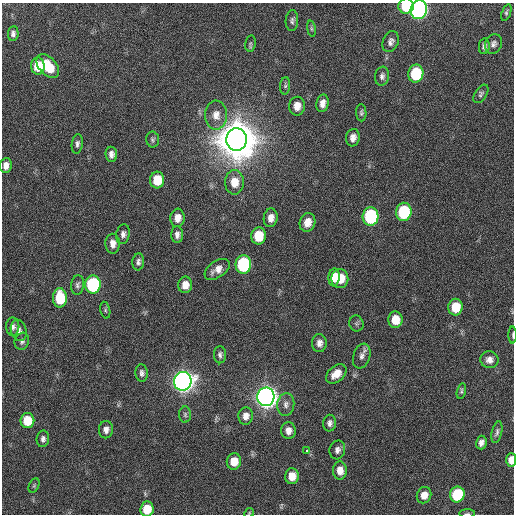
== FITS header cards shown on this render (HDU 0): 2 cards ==
NAXIS1  =                  512 / Axis length
NAXIS2  =                  512 / Axis length

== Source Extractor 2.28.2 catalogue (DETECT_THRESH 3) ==
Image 512 x 512 px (HDU 0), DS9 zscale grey, 1 PNG px = 1 image px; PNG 516 x 516 px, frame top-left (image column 1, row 512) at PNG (2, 3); each listed source drawn as its Kron ellipse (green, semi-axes under 4 px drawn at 4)
Background 41.3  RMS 6.8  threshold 20.4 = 3 sigma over >= 5 px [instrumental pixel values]
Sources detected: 85; all 85 listed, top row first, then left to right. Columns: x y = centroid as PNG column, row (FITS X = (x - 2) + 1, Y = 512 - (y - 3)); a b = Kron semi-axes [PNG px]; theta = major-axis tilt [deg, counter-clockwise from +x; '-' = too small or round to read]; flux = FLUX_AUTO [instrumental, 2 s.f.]
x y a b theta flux
406 6 8 7 - 1.9e+04
419 10 9 8 - 1.7e+05
506 12 8 4 70 9.4e+02
292 21 10 6 87 1.5e+03
311 29 8 4 -81 8.8e+02
13 33 7 5 85 1.5e+03
391 42 11 7 68 2.0e+03
250 43 8 5 79 8.9e+02
493 44 10 8 63 1.9e+03
484 46 8 5 81 1.5e+03
38 66 8 7 - 9.7e+03
48 66 14 8 -48 1.3e+04
416 74 9 7 81 2.8e+04
382 76 9 7 81 1.7e+03
285 86 9 5 87 1.0e+03
481 94 10 5 56 1.1e+03
322 103 9 6 78 2.8e+03
297 106 9 7 81 4.3e+03
361 113 8 5 -89 1.0e+03
216 115 14 11 89 4.9e+03
353 138 9 7 79 2.8e+03
236 139 11 10 - 2.9e+06
153 140 8 6 -79 1.0e+03
77 144 10 5 84 1.4e+03
111 154 7 5 -83 2.1e+03
6 165 7 6 - 3.0e+03
157 180 8 7 - 1.1e+04
234 182 12 9 90 7.0e+03
404 212 9 7 82 4.0e+04
371 216 9 8 - 5.7e+04
177 218 9 7 84 3.9e+03
271 218 9 7 81 3.7e+03
307 222 9 7 71 4.6e+03
123 234 10 6 80 1.9e+03
177 235 8 6 -90 2.0e+03
258 236 8 7 - 1.4e+04
113 244 10 7 -88 3.2e+03
138 262 8 6 83 1.4e+03
243 264 9 8 - 6.0e+04
217 269 14 8 35 3.9e+03
334 277 9 5 85 5.7e+03
340 278 9 8 - 8.6e+03
78 285 10 6 83 1.4e+03
93 285 9 7 90 6.2e+04
185 285 8 7 - 4.3e+03
60 298 9 7 90 1.9e+04
455 307 8 7 - 1.2e+04
105 310 8 5 -77 7.8e+02
395 320 8 7 - 8.0e+03
356 324 8 7 - 9.5e+02
13 327 9 6 -89 1.7e+03
19 330 11 8 -75 2.1e+03
513 335 8 2 -90 6.3e+02
22 341 9 7 72 1.5e+03
319 343 9 7 87 2.6e+03
220 355 8 6 -90 1.5e+03
362 356 13 8 71 2.4e+03
489 360 9 8 - 2.7e+03
142 373 8 6 -84 1.6e+03
336 374 11 7 41 5.5e+03
183 381 9 8 - 4.8e+05
461 391 8 4 76 8.6e+02
266 397 9 8 - 5.5e+05
286 404 11 8 83 2.4e+03
185 415 8 6 -89 1.0e+03
246 416 8 7 - 3.1e+03
27 421 7 7 - 1.2e+04
330 423 8 6 80 1.8e+03
106 430 8 7 - 2.3e+03
288 431 8 7 - 3.2e+03
497 432 11 5 76 1.3e+03
43 439 8 6 82 1.6e+03
481 443 7 5 75 2.2e+03
337 450 9 8 - 2.0e+03
307 451 3 3 - 2.9e+03
511 460 7 5 89 4.7e+03
234 461 8 7 - 6.9e+03
340 470 9 7 -89 4.6e+03
292 476 8 7 - 5.9e+03
34 486 7 5 64 7.5e+02
457 494 8 7 - 3.1e+04
424 495 8 7 - 4.5e+03
147 509 7 6 - 1.0e+04
249 513 5 4 - 5.0e+02
467 514 8 3 0 7.7e+02
At the frame edge (FLAGS 8, measured only in part): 7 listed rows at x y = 406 6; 419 10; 513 335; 511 460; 147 509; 249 513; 467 514